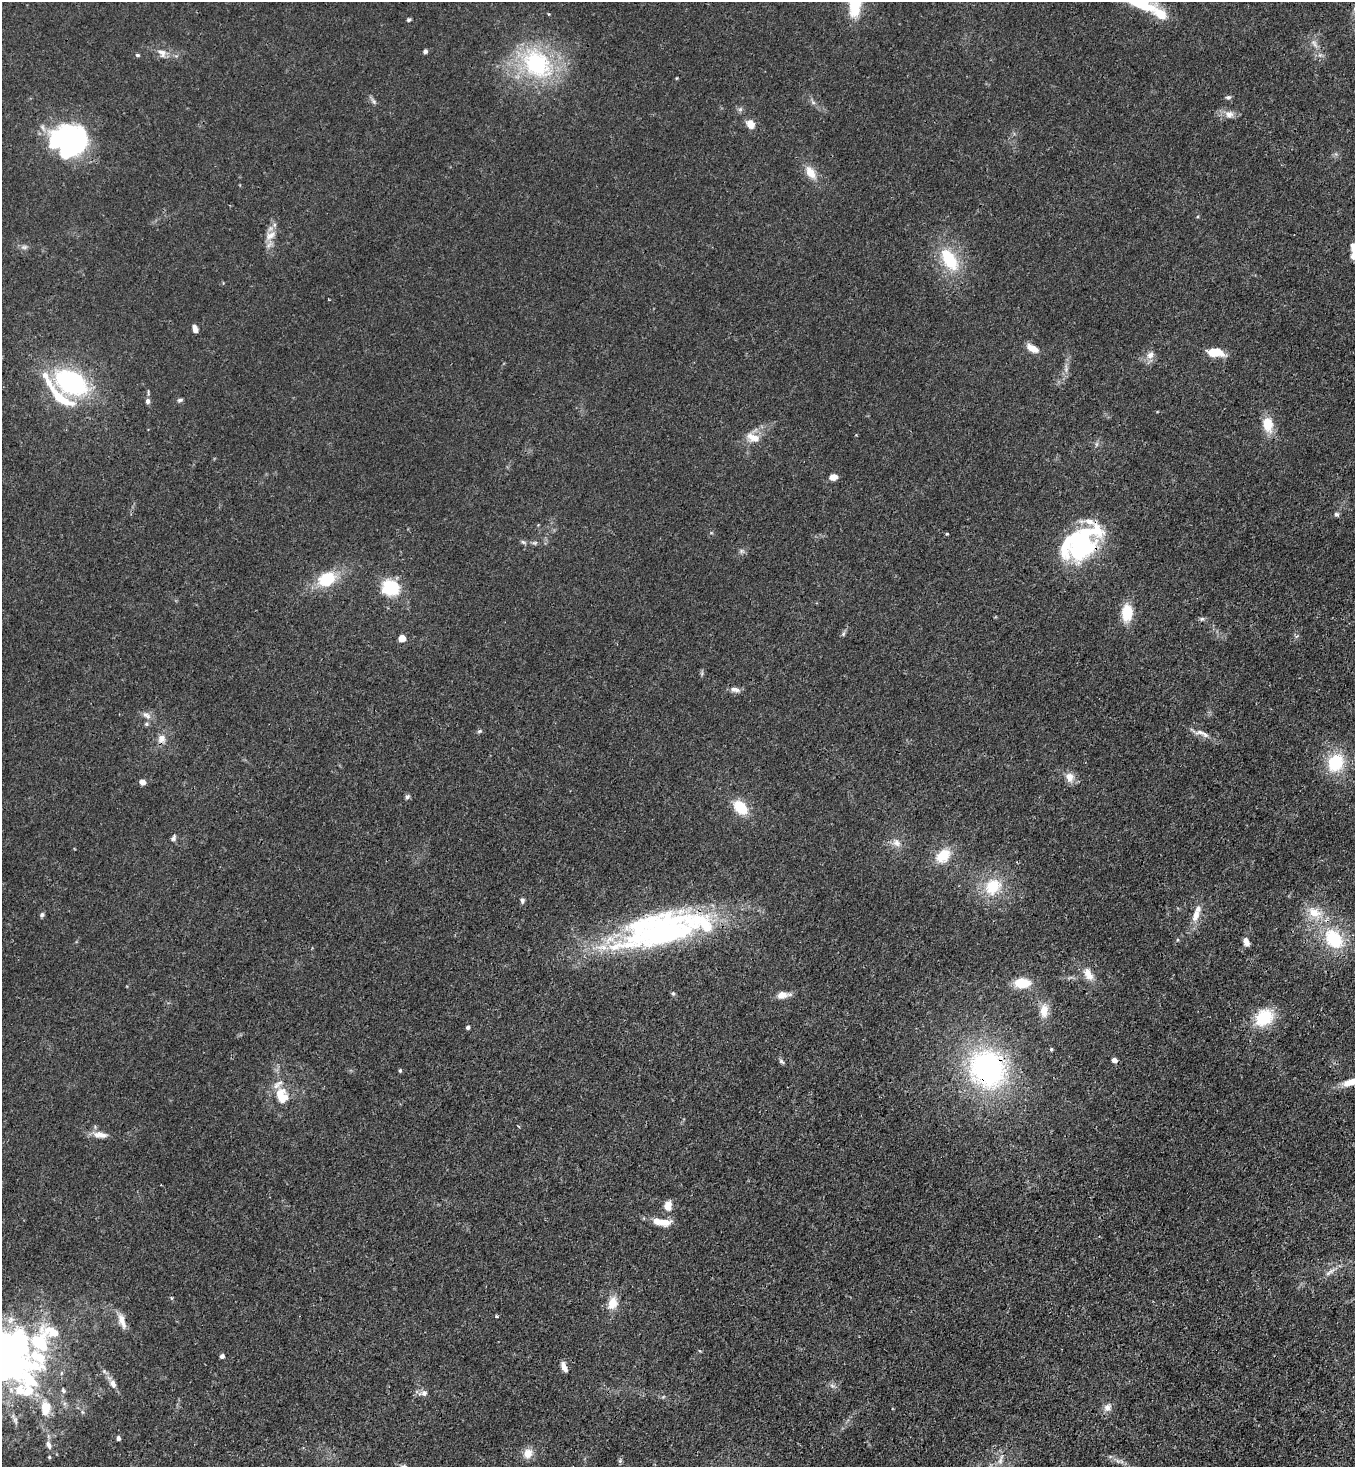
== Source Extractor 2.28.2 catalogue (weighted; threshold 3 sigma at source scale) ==
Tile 6 of 4 x 4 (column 2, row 2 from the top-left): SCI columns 1580-2932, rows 2990-4454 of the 6004 x 5981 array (HDU 1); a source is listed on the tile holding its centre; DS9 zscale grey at full resolution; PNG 1357 x 1469 px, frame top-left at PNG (2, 2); no overlay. Shown black and unused: <1% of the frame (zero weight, under 3 of 4 exposures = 7% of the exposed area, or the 3 px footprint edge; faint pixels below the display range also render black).
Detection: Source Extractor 2.28.2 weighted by HDU 2 'WHT'; one run over the whole footprint, this tile lists its part. Background 0.0199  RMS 0.0026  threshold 0.0119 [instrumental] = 3 sigma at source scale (4.5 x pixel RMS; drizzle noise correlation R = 1.50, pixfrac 1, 0.05/0.05 arcsec/px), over >= 5 px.
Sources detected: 126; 1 too faint to see at this stretch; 4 inside a brighter object's white glare — not listed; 18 inside a brighter listed object's ellipse — not listed separately; the other 103 listed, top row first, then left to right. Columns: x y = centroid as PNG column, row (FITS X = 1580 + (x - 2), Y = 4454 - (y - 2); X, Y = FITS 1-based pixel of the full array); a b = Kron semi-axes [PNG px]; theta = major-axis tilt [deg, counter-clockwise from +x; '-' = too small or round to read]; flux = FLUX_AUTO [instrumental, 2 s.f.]
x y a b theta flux
1141 4 36 12 -17 12
855 9 18 13 80 6.8
548 14 3 3 - 0.28
408 20 5 4 - 0.44
1314 43 15 6 -61 1.6
425 51 5 5 - 0.64
162 53 13 10 -40 2.2
137 55 6 4 -3 0.44
537 63 46 34 -45 33
677 78 5 3 - 0.23
1228 97 7 5 2 0.65
374 102 6 5 - 0.59
813 103 7 4 -1 0.54
1229 114 11 10 - 2
750 124 11 9 -56 2.4
71 141 33 28 9 53
811 173 18 10 -57 3.9
270 235 15 10 28 2.5
24 247 9 6 26 0.81
1353 256 9 8 - 1.3
949 259 30 16 -58 13
195 328 8 5 -71 1.5
1032 348 15 7 -28 2.9
1215 352 15 8 -7 7.4
1150 355 11 8 53 1.9
71 382 37 24 -29 36
180 400 8 4 15 0.56
148 401 7 6 - 0.9
1268 424 17 12 -78 5.5
753 437 21 11 -18 3.5
833 477 8 6 6 2.2
1336 514 6 6 - 0.67
947 534 4 3 - 0.29
523 542 7 4 -44 0.49
535 543 8 4 9 0.54
1080 545 34 26 23 42
741 551 7 4 72 0.53
327 579 17 13 25 12
390 588 21 18 -7 11
1127 613 16 10 88 8
1202 619 7 5 20 0.53
843 634 8 5 59 0.54
402 638 5 4 - 6.7
702 673 7 4 73 0.44
735 690 14 7 -9 1.4
147 715 14 7 -36 1.4
146 724 6 5 - 0.49
479 731 7 4 27 0.47
1200 732 13 6 9 1.2
161 739 13 11 84 2.2
1336 763 17 14 67 14
1069 777 12 10 -59 2.7
142 782 4 4 - 3.3
407 797 6 6 - 0.66
740 807 17 12 -44 7.4
174 838 9 5 66 0.74
897 843 12 9 -20 2
943 856 18 13 41 7
993 886 22 19 46 9.7
522 900 7 6 - 0.73
1314 913 22 14 -38 6.2
42 915 7 5 70 0.63
1196 915 18 9 73 3
663 930 106 35 18 80
1334 939 22 16 -52 16
1177 940 5 3 - 0.26
1246 942 9 6 -67 1.4
1088 974 16 10 -59 3
1022 983 16 10 0 6.2
673 993 6 5 - 0.49
783 995 13 7 7 3
1044 1011 19 11 88 3.2
1264 1017 18 14 36 12
468 1027 4 4 - 0.71
1051 1049 4 3 - 0.4
1114 1060 4 4 - 2.2
781 1061 8 5 -44 0.6
987 1069 45 40 -60 57
400 1071 5 3 - 0.36
1351 1082 21 8 17 4.4
282 1096 22 17 -69 7.1
100 1135 21 8 -6 2.4
668 1206 11 8 85 2.9
664 1222 19 11 -4 3.3
1330 1272 21 4 36 1.5
612 1303 16 11 76 3.8
497 1316 5 3 - 0.27
43 1339 191 63 55 92
2 1355 10 8 24 150
222 1356 5 5 - 0.74
564 1367 11 5 -66 1.9
113 1384 10 7 -62 1.6
832 1386 7 6 - 0.79
424 1393 9 8 - 1.1
663 1397 6 4 19 0.38
1107 1407 11 9 51 1.7
118 1438 5 4 - 0.71
48 1445 11 7 -65 1.4
528 1453 13 11 60 2.9
49 1457 4 4 - 0.34
1000 1460 18 5 73 1.6
620 1461 6 5 - 0.46
1118 1461 8 5 -31 0.91
Overlapping masked pixels (flux is a lower limit): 4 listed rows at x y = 1080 545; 663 930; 987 1069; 43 1339
Isophote crosses this tile's border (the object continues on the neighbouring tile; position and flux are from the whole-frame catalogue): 5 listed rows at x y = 1141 4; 1353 256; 1351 1082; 43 1339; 2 1355